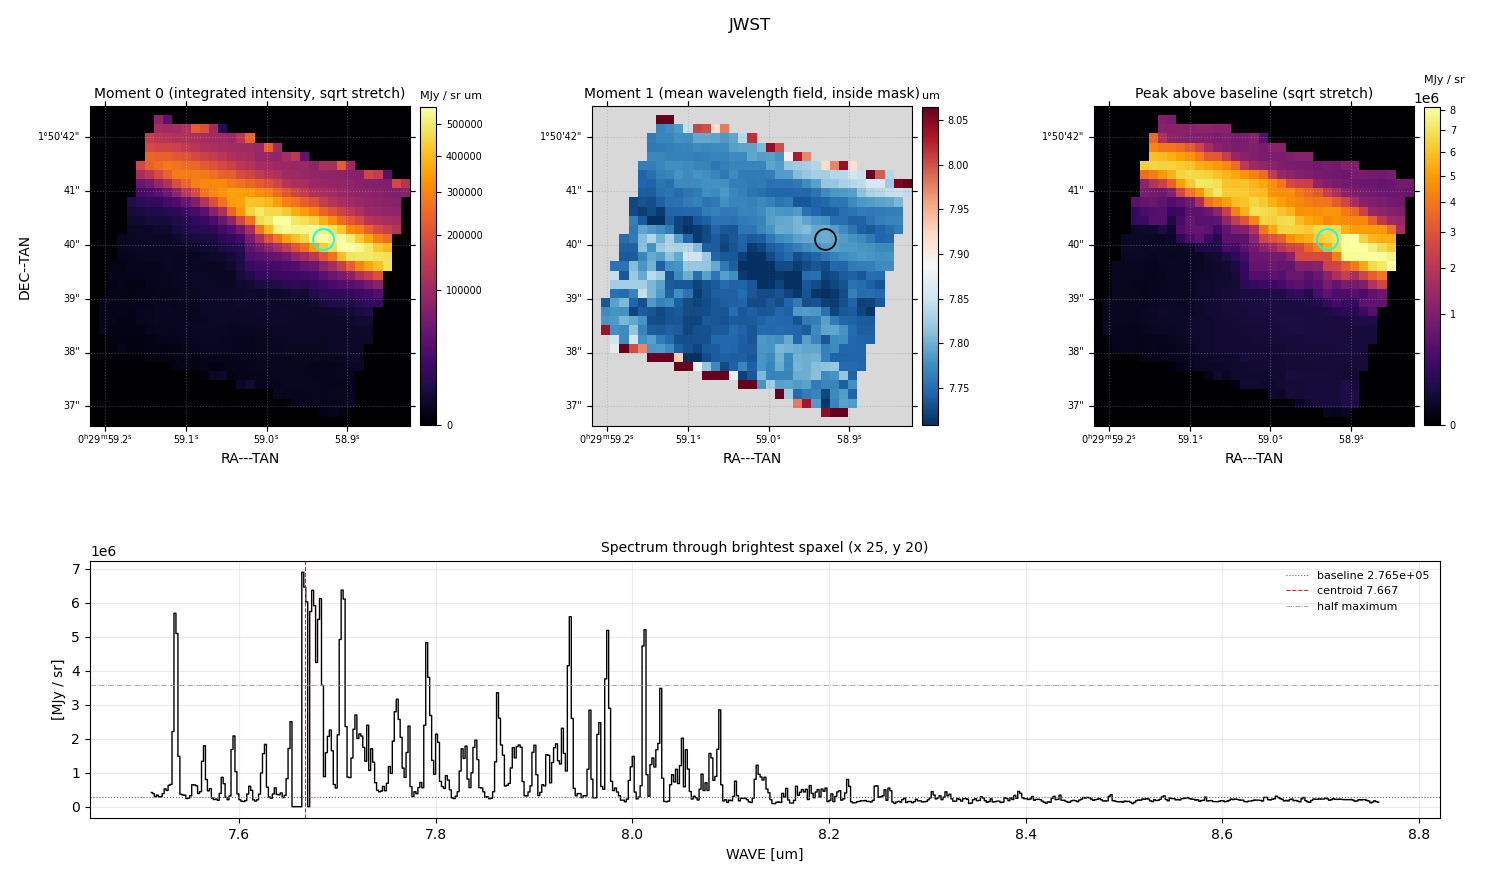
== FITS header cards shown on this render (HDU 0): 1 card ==
TELESCOP= 'JWST    '           / Telescope used to acquire the data

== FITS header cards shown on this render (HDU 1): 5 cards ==
BUNIT   = 'MJy/sr  '           / physical units of the array values
CTYPE1  = 'RA---TAN'           / first axis coordinate type
CTYPE2  = 'DEC--TAN'           / second axis coordinate type
CTYPE3  = 'WAVE    '           / third axis coordinate type
CUNIT3  = 'um      '           / third axis units

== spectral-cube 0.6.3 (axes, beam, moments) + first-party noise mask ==
SpectralCube HDU 1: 625 channels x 35 x 35 spaxels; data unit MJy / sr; figure title: JWST
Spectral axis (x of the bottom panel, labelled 'WAVE [um]'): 7.51 .. 8.76 um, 625 channels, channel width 0.002 um
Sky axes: RA---TAN/DEC--TAN; field 0.0992' x 0.0992' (0.17 arcsec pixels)
Beam: none in the file (no ellipse drawn)
Caveat (lower limits): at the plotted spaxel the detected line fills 273 of 625 channels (44%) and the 352 channels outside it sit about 77677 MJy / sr (their median) below the dotted baseline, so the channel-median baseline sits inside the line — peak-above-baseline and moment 0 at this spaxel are lower limits by about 77677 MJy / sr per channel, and W50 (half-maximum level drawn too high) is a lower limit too
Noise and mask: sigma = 3994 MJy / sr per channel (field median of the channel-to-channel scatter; no spaxel is free of emission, so no channel-correlation factor could be measured or applied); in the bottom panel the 352 channels outside the detected line wander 55389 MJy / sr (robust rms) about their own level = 13.9x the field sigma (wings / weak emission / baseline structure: the noise itself is not readable there); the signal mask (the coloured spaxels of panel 2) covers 63% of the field
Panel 1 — Moment 0 (line voxels x channel width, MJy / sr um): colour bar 0 .. 557000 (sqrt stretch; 0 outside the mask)
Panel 2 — Moment 1 (intensity-weighted mean wavelength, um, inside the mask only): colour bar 7.708 .. 8.065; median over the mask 7.762
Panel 3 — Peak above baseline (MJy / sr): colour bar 0 .. 8.14e+06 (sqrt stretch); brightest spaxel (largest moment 0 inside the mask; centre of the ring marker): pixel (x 25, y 20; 0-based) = ICRS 00h29m58.9s +01d50m40s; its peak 6.62e+06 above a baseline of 2.765e+05
Panel 4 — spectrum at that spaxel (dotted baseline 2.765e+05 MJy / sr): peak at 7.67 um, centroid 7.667 um (red dashed line; intensity-weighted over the run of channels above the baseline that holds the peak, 7.66 .. 7.67 um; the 25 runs listed below outside that range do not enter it, the 1 inside it does), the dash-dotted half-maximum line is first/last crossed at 7.53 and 8.01 um (edge to edge), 0.480 um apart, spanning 6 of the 26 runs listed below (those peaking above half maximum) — a span across separate features, not one line's width; detected line = 273 of 625 channels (44%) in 26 separate runs between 7.51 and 8.32 um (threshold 4 sigma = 16000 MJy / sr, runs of >= 3 channels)
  those 26 runs, left to right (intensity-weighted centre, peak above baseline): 7.513 um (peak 140000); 7.535 um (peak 5.4e+06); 7.563 um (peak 1.5e+06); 7.584 um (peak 590000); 7.595 um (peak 1.8e+06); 7.611 um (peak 330000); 7.626 um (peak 1.6e+06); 7.639 um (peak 280000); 7.652 um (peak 2.2e+06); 7.667 um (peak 6.6e+06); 7.724 um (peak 6.1e+06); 7.835 um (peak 1.7e+06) (+14 more)